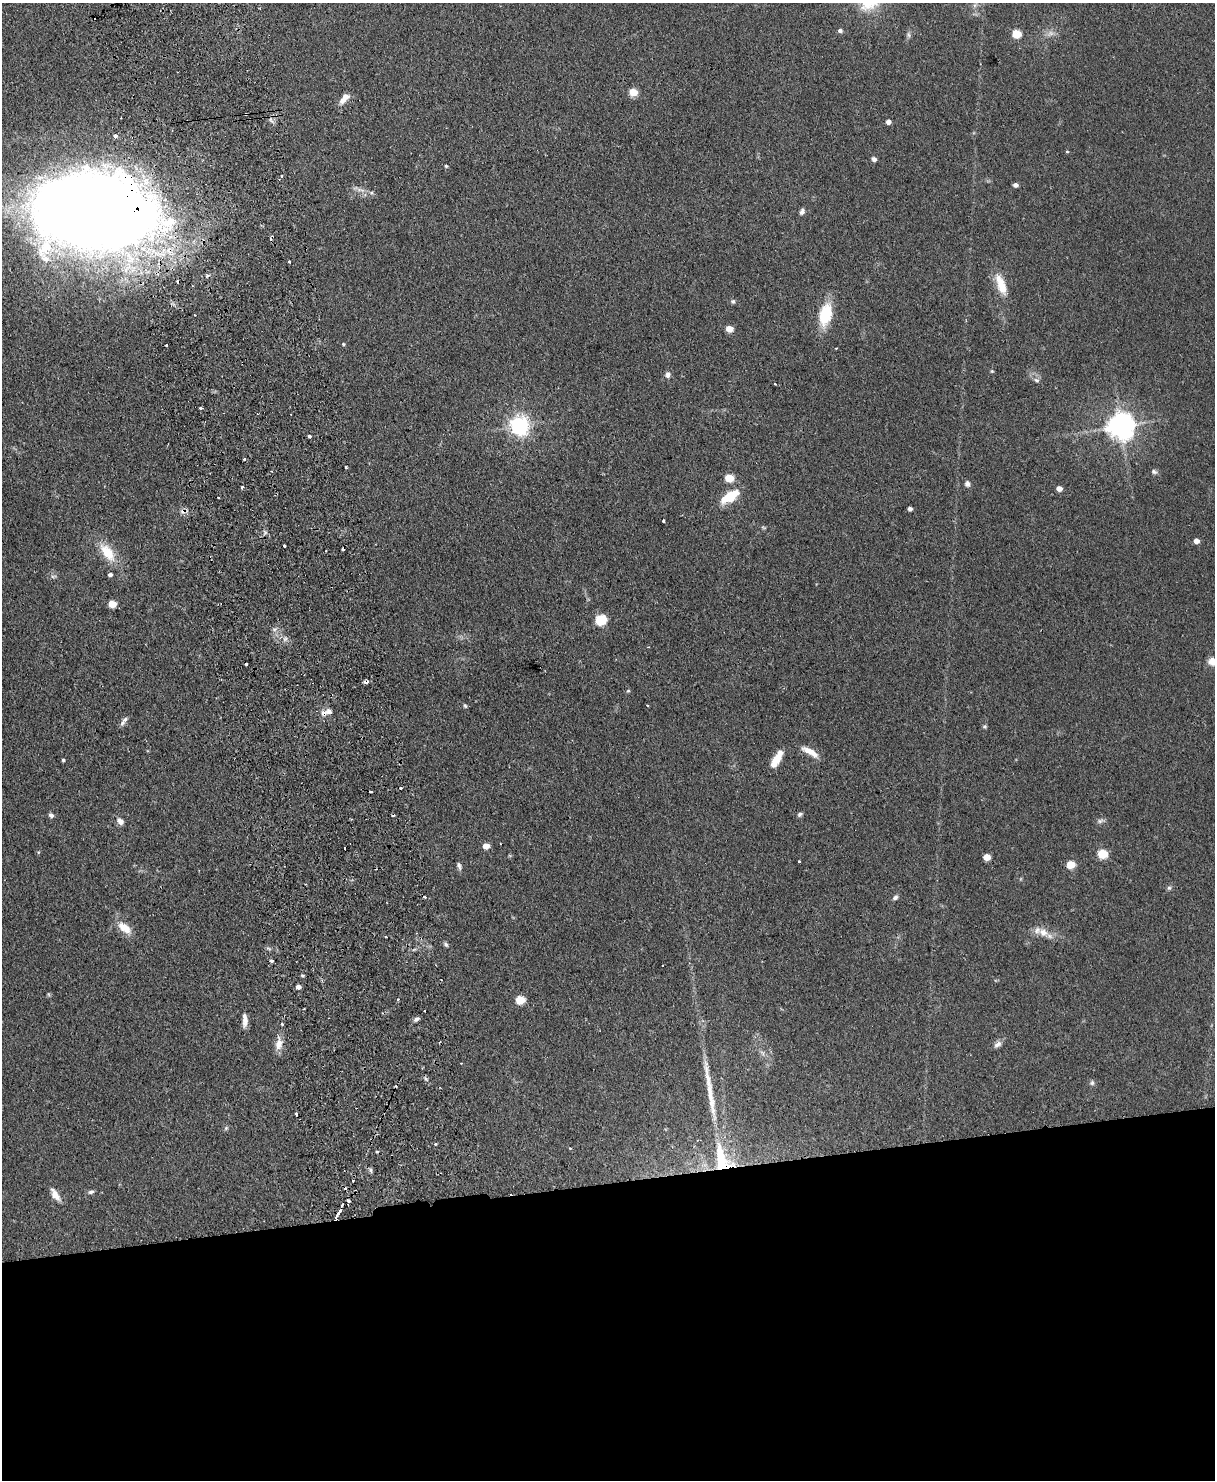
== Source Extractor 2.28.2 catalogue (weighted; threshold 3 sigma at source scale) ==
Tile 11 of 4 x 3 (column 3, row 3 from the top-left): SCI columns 2483-3695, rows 154-1631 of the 4965 x 4853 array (HDU 1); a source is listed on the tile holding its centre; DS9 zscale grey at full resolution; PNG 1217 x 1482 px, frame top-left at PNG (2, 3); no overlay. Shown black and unused: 20% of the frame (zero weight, under 2 of 3 exposures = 3% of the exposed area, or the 3 px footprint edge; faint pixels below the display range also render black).
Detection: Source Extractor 2.28.2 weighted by HDU 2 'WHT'; one run over the whole footprint, this tile lists its part. Background 0.14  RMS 0.0068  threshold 0.0305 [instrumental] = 3 sigma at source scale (4.5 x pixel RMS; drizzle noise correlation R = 1.50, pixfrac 1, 0.05/0.05 arcsec/px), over >= 5 px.
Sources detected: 125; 18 cosmic-ray / hot-pixel residue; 1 long thin detection or spike segment (spike, bleed or trail) — not listed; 4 inside a brighter listed object's ellipse — not listed separately; the other 102 listed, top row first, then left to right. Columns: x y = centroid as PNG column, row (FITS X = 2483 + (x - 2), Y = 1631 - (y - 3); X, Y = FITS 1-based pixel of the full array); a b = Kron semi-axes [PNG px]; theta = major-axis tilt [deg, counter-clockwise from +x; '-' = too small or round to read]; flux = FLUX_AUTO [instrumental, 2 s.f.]
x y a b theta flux
840 31 5 4 - 1.8
1051 33 8 7 - 2.8
1017 34 5 5 - 24
633 92 5 5 - 18
346 97 12 8 24 4.1
246 114 3 2 - 0.61
888 122 4 4 - 3.4
115 136 5 4 - 1.7
1067 151 5 3 - 0.62
874 159 5 4 - 2.4
446 166 4 4 - 0.74
281 175 3 3 - 1.6
1015 185 5 4 - 2.5
93 212 105 65 -5 1500
802 212 8 6 64 1.9
289 261 3 2 - 0.99
207 276 6 3 27 1.1
1001 285 30 11 -69 13
733 301 6 5 - 1.2
825 314 18 10 76 32
729 329 5 4 - 9.8
343 344 5 4 - 0.76
166 345 3 2 - 2.1
836 348 4 2 - 0.49
992 371 5 4 - 0.73
668 375 9 6 -86 2.2
1036 380 8 6 -30 1.8
775 384 3 2 - 0.56
201 409 3 3 - 2.8
519 426 7 6 - 340
1121 426 8 8 - 810
309 436 3 3 - 1.8
244 459 3 3 - 1.4
346 467 3 3 - 1.5
1154 472 7 6 - 1.7
729 478 6 5 - 22
967 484 7 6 - 2.2
242 487 3 3 - 3.1
1059 488 5 4 - 4.9
730 496 19 8 32 20
910 509 4 4 - 2.2
183 511 8 7 - 2.7
663 521 3 3 - 0.97
1196 541 5 4 - 4.2
284 546 3 3 - 1.5
107 552 25 12 -53 16
110 575 4 4 - 2.1
53 576 9 4 12 1.2
112 604 5 5 - 18
601 620 6 5 - 54
285 639 7 4 19 1.4
1212 662 11 10 - 5
246 664 3 3 - 1.3
366 682 4 3 - 5.6
628 691 6 3 18 0.73
465 706 5 4 - 0.95
324 713 8 8 - 3.2
122 723 9 6 55 2
985 726 7 4 6 0.89
810 752 22 7 -30 7.1
63 760 4 4 - 0.83
776 760 14 7 59 11
370 792 3 3 - 2.1
800 814 6 5 - 1.4
51 815 6 5 - 2
120 821 9 7 -46 3.5
1100 821 8 5 30 1.8
486 846 5 5 - 6.9
345 848 3 2 - 0.81
1102 854 6 5 - 27
987 857 5 5 - 11
799 861 3 2 - 0.64
1071 864 6 5 - 19
459 866 10 5 -78 1.8
305 884 3 2 - 0.62
1169 888 6 6 - 1.2
895 897 7 6 - 1.8
124 928 21 10 -40 9.3
1043 932 14 11 -30 7.2
446 944 6 5 - 1.2
272 961 4 4 - 1
302 975 5 3 - 0.91
298 987 4 4 - 3.6
398 999 4 3 - 0.62
520 1000 6 5 - 27
416 1019 7 5 20 2
245 1020 16 6 -89 4.4
282 1024 3 2 - 1.6
279 1043 19 9 87 6.1
998 1044 12 7 35 2.8
1092 1083 7 6 - 1.6
296 1114 3 3 - 1
226 1128 6 4 47 1
435 1144 3 3 - 1.1
570 1148 4 3 - 0.66
377 1152 4 3 - 0.6
722 1160 35 17 -75 39
370 1170 6 4 -70 1.2
353 1181 3 3 - 2.3
91 1192 7 5 18 1.7
55 1194 18 8 -57 5.5
338 1213 10 3 58 6.9
Overlapping masked pixels (flux is a lower limit): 7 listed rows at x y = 246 114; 93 212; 183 511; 366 682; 324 713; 722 1160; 338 1213
Isophote crosses this tile's border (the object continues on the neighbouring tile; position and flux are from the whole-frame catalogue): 1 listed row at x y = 1212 662